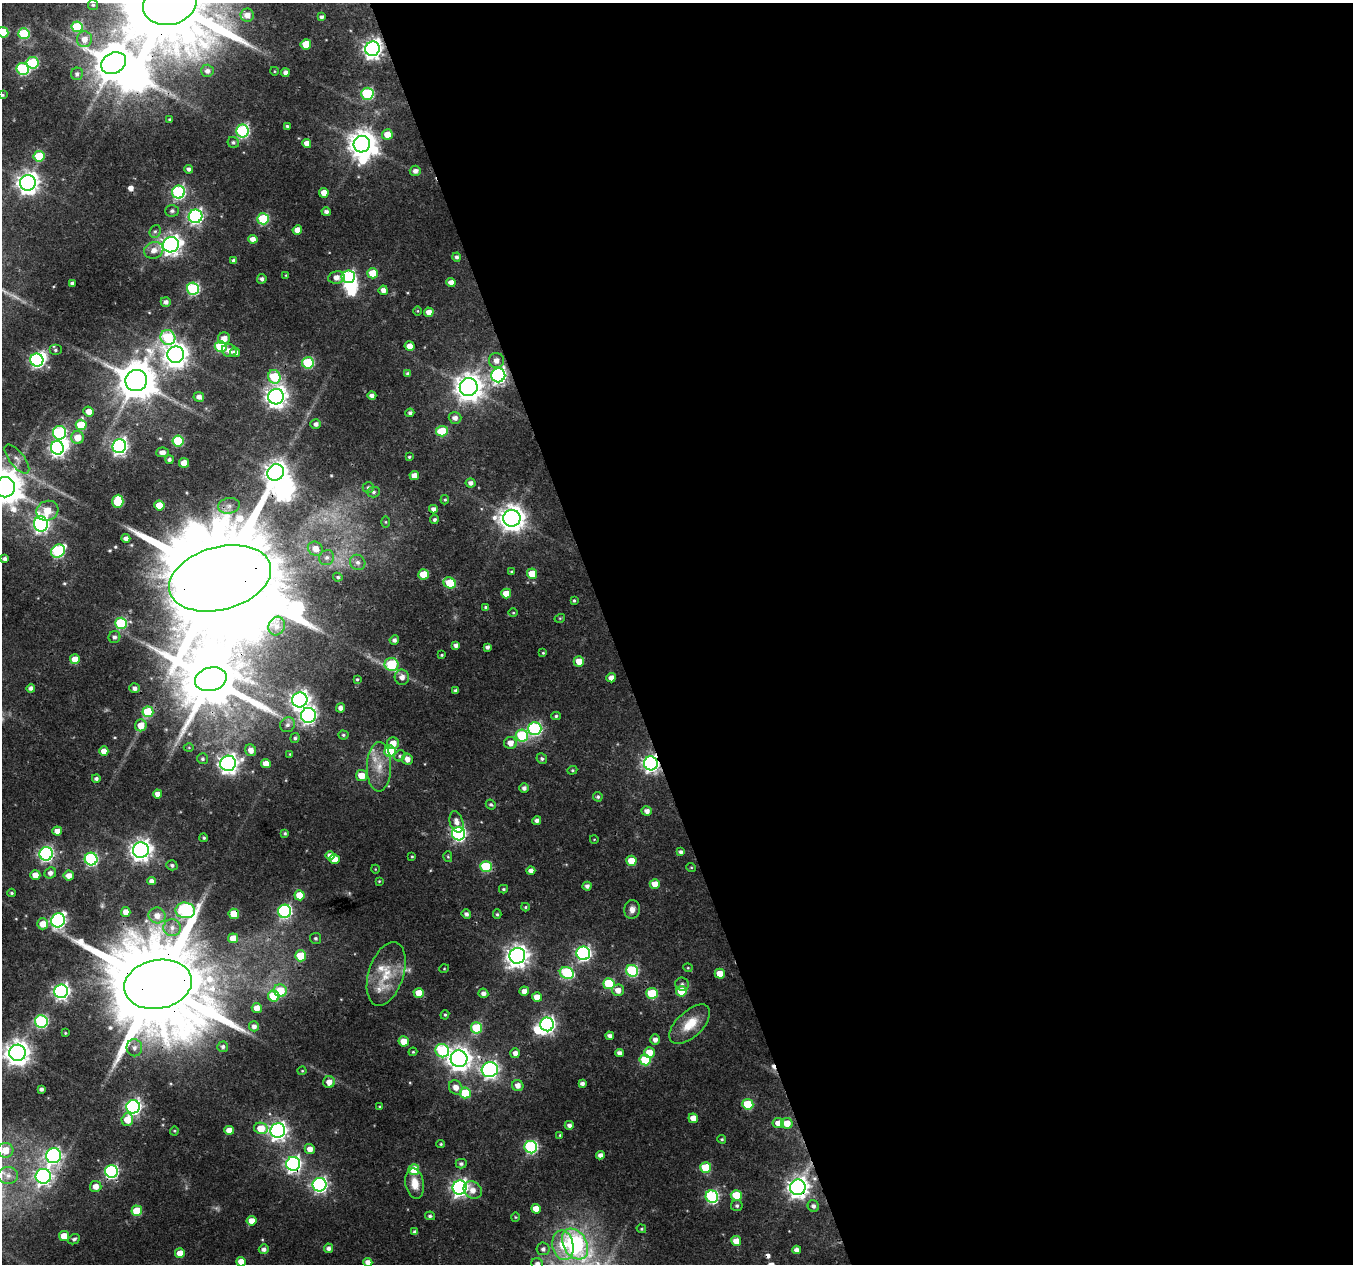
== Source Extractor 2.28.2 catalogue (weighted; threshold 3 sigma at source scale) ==
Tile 8 of 4 x 4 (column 4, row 2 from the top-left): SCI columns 4053-5403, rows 2589-3850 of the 5404 x 5232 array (HDU 1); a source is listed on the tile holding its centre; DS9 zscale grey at full resolution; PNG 1355 x 1266 px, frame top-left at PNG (2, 3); each listed source drawn as its Kron ellipse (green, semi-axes under 4 px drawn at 4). Shown black and unused: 55% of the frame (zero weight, under 3 of 4 exposures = <1% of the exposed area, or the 3 px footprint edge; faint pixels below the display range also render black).
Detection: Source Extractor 2.28.2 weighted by HDU 2 'WHT'; one run over the whole footprint, this tile lists its part. Background 0.0432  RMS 0.0028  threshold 0.0126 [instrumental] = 3 sigma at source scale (4.5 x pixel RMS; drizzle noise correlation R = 1.50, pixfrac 1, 0.0396/0.0396 arcsec/px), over >= 5 px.
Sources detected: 346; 2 too faint to see at this stretch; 10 inside a brighter object's white glare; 3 cosmic-ray / hot-pixel residue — neither listed nor drawn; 3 inside a brighter listed object's ellipse — not listed separately; the other 328 listed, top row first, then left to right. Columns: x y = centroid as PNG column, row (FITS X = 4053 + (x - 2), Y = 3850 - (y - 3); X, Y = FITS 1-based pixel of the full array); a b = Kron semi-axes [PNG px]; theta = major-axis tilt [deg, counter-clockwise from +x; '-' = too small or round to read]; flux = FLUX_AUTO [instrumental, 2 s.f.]
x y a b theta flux
170 3 27 21 18 5500
93 5 5 5 - 0.48
247 15 6 6 - 2.5
322 17 4 4 - 0.75
77 27 5 5 - 15
3 32 5 5 - 8.9
24 33 5 5 - 19
84 39 8 7 - 2.7
306 44 5 5 - 6.1
373 49 7 7 - 140
33 63 6 5 - 20
114 63 13 10 26 900
23 69 6 6 - 29
207 71 6 6 - 1.3
274 71 4 3 - 0.22
285 73 4 4 - 1.3
77 74 6 6 - 0.91
367 94 6 6 - 26
3 95 3 3 - 0.33
169 119 4 4 - 0.36
287 126 3 3 - 0.46
243 131 6 6 - 40
387 135 5 5 - 4.3
233 142 6 5 - 0.59
307 143 4 4 - 2.2
362 144 8 8 - 350
39 156 5 5 - 8.9
189 169 4 4 - 0.88
415 171 5 5 - 1.3
28 183 8 7 - 210
178 192 6 6 - 46
324 193 5 4 - 3
172 211 7 6 - 0.78
326 212 4 4 - 0.97
196 216 7 6 - 63
263 219 6 5 - 19
297 230 5 4 - 2.5
155 231 6 5 - 0.6
253 239 5 4 - 1.7
171 245 8 7 - 140
154 250 10 8 19 2.3
457 257 4 4 - 0.71
234 261 4 4 - 1.1
373 273 5 5 - 7.4
286 275 3 3 - 0.19
336 277 8 6 10 2
348 277 7 6 - 38
262 279 5 4 - 0.8
451 282 4 4 - 1.9
72 283 4 3 - 0.67
193 289 6 6 - 35
383 290 5 4 - 1.3
166 302 5 5 - 1.1
418 311 5 3 - 0.28
429 312 5 4 - 2.1
168 338 8 7 - 20
224 338 6 6 - 2.5
410 346 5 4 - 2.7
221 347 6 5 - 20
55 350 6 5 - 0.59
229 351 7 6 - 1.5
235 352 5 4 - 1.7
176 355 8 8 - 250
37 360 6 6 - 66
496 360 7 7 - 1.9
308 363 6 5 - 21
408 374 4 4 - 0.87
498 375 7 7 - 75
274 377 7 6 - 16
136 381 11 10 - 940
469 387 9 9 - 340
372 396 4 4 - 1.1
199 397 5 5 - 1.4
276 397 8 7 - 190
88 411 5 5 - 2.5
410 413 4 4 - 0.71
455 418 6 5 - 1.4
316 424 5 5 - 1.1
81 425 5 5 - 11
442 431 6 5 - 8.8
60 433 7 6 - 38
78 437 6 6 - 4.7
178 441 5 5 - 18
119 446 7 7 - 88
57 448 7 6 - 84
162 452 6 5 - 1.5
409 457 3 3 - 0.37
17 459 17 7 -51 1.9
169 460 4 4 - 0.66
184 463 5 5 - 3.6
276 472 8 8 - 220
414 475 5 4 - 1.9
471 483 5 4 - 1.2
5 487 10 10 - 750
368 488 5 5 - 0.66
374 492 6 5 - 0.64
445 500 4 4 - 0.37
118 501 7 5 86 15
159 505 5 5 - 6.2
229 506 11 8 9 1.7
433 509 4 4 - 1.3
47 511 11 9 24 5
512 518 9 8 - 310
434 519 4 4 - 0.62
386 522 5 4 - 0.31
41 524 8 7 - 86
126 538 4 4 - 1.3
315 549 8 7 - 3
58 551 7 6 - 32
327 558 8 7 - 1.2
5 559 4 4 - 0.88
358 562 8 7 - 1.3
512 572 4 3 - 0.33
423 574 5 5 - 7.3
532 574 5 5 - 5.4
338 577 5 4 - 0.5
220 578 52 31 15 13000
450 583 6 5 - 13
506 593 5 5 - 4
574 600 3 3 - 0.38
486 607 4 4 - 0.51
513 613 4 3 - 0.25
560 618 5 3 - 0.26
121 623 6 5 - 22
277 626 9 8 - 1.5
114 637 6 6 - 0.95
394 640 5 4 - 0.91
456 645 4 4 - 1.1
487 647 4 4 - 0.84
543 653 4 3 - 0.3
442 655 3 3 - 0.3
75 659 5 5 - 3.7
579 661 5 5 - 3.9
391 664 7 6 - 16
402 677 7 7 - 1.9
611 678 5 4 - 1.8
211 679 16 11 15 2400
357 679 4 3 - 0.37
31 688 4 4 - 1.1
135 688 5 5 - 1.1
456 690 3 3 - 0.64
300 700 8 7 - 130
340 708 4 4 - 1.4
148 712 5 5 - 12
308 715 7 7 - 80
556 716 5 4 - 0.48
141 725 6 6 - 4.2
288 725 8 7 - 1.1
535 729 6 6 - 44
343 735 5 4 - 0.45
522 736 6 6 - 22
295 738 5 4 - 0.58
393 743 6 6 - 2.9
510 743 6 6 - 2.6
189 747 5 3 - 0.27
251 750 6 5 - 2
104 751 4 4 - 2.5
390 751 5 5 - 17
290 754 4 3 - 0.27
400 756 6 5 - 0.55
203 759 5 5 - 0.6
407 759 5 5 - 1.9
542 759 5 5 - 0.65
228 763 8 7 - 150
651 763 7 7 - 99
266 764 5 4 - 2.8
379 767 24 12 89 5.6
572 770 5 4 - 0.37
361 776 5 5 - 4.6
96 778 4 4 - 0.71
524 788 5 4 - 1
158 794 4 4 - 1.9
598 797 5 4 - 0.52
491 805 5 4 - 0.53
647 811 5 4 - 1.6
537 821 4 4 - 1
456 822 11 6 -75 1.7
57 831 5 4 - 2.1
285 833 4 3 - 0.43
459 834 6 6 - 59
204 838 4 4 - 0.44
594 839 4 3 - 0.19
141 850 8 7 - 180
681 852 4 4 - 0.88
46 854 6 6 - 66
330 855 4 4 - 1.6
412 857 3 3 - 0.27
448 857 5 4 - 0.33
91 859 6 6 - 44
334 859 5 5 - 3.8
631 861 5 5 - 5.8
172 865 5 5 - 0.68
486 867 6 5 - 18
691 867 5 3 - 0.25
375 869 4 3 - 0.2
531 871 4 4 - 1.5
50 873 6 5 - 1.4
35 875 5 5 - 2.9
69 875 5 5 - 2.3
151 881 4 4 - 1.3
379 881 3 3 - 0.25
655 884 5 5 - 3.9
587 886 4 4 - 1
503 889 4 3 - 0.41
12 893 4 3 - 0.41
299 895 5 5 - 5.9
526 907 4 4 - 0.37
632 909 9 8 - 1.6
185 910 10 8 -5 50
285 911 6 6 - 49
126 912 5 4 - 2.7
234 914 5 5 - 7.2
466 914 5 4 - 0.92
497 914 5 4 - 0.4
157 915 8 8 - 2.6
58 920 7 6 - 69
43 924 5 5 - 3.9
172 928 8 8 - 1.8
233 938 5 5 - 3.2
316 938 5 5 - 0.55
583 953 7 6 - 67
301 956 5 5 - 8
517 956 8 8 - 200
688 968 4 4 - 0.3
444 969 5 3 - 0.24
632 971 6 5 - 29
567 973 7 6 - 26
386 974 33 17 72 8.9
720 974 5 5 - 4.1
158 984 34 24 11 7400
609 984 5 5 - 17
682 984 7 6 - 0.81
618 990 6 5 - 2.4
61 991 7 7 - 86
280 991 6 6 - 6.9
524 991 5 4 - 1.8
681 991 5 5 - 7.4
419 993 5 5 - 4.1
483 993 5 4 - 1.2
652 993 5 5 - 15
274 996 6 5 - 12
537 997 5 4 - 3.2
257 1008 5 5 - 2.9
445 1015 5 4 - 0.39
41 1021 6 6 - 38
547 1024 7 6 - 84
690 1024 25 13 44 6.9
254 1026 5 5 - 1.2
477 1028 5 5 - 14
65 1033 3 3 - 0.24
610 1036 4 4 - 0.94
655 1040 5 5 - 1.4
404 1041 5 5 - 4.3
223 1047 5 5 - 0.79
134 1048 8 8 - 1.5
442 1051 7 6 - 27
413 1052 4 4 - 0.29
649 1052 5 5 - 4.2
17 1053 8 8 - 270
515 1053 5 4 - 1.6
619 1053 4 4 - 1.3
459 1059 8 8 - 240
645 1060 5 5 - 16
490 1070 8 7 - 88
302 1071 4 4 - 0.3
329 1082 6 6 - 2.3
582 1084 4 4 - 0.91
518 1085 6 5 - 1.9
456 1087 7 6 - 2.4
41 1089 4 3 - 0.76
465 1093 5 5 - 11
748 1104 5 5 - 14
133 1107 7 6 - 75
380 1107 4 3 - 0.32
693 1118 5 5 - 3
127 1120 6 5 - 4.1
778 1123 5 5 - 2.8
787 1123 6 5 - 3.9
569 1125 4 4 - 0.97
261 1128 7 5 -12 5.8
229 1130 5 4 - 2.3
174 1131 4 4 - 0.3
278 1131 7 7 - 120
560 1135 4 4 - 0.29
722 1139 4 3 - 0.36
441 1144 4 4 - 0.33
531 1147 6 6 - 43
310 1149 5 5 - 2.2
5 1150 8 7 - 5
600 1155 4 4 - 1.3
53 1156 7 7 - 79
293 1164 7 7 - 88
461 1164 5 5 - 0.66
706 1168 5 5 - 11
414 1170 5 5 - 8.8
111 1171 6 6 - 51
8 1175 10 8 0 1.8
43 1176 7 7 - 84
415 1183 15 9 -79 3.8
320 1185 7 7 - 76
96 1186 5 5 - 2.3
798 1187 8 8 - 170
460 1188 7 7 - 110
473 1190 9 8 - 2.3
736 1195 5 5 - 9.8
712 1197 6 6 - 41
737 1206 6 5 - 0.64
813 1206 6 5 - 0.96
536 1209 5 5 - 3.4
137 1211 5 5 - 8.5
430 1216 5 4 - 0.62
515 1217 5 3 - 0.27
252 1221 5 4 - 2.8
641 1229 5 4 - 0.37
415 1232 4 4 - 0.74
64 1236 5 5 - 5.1
74 1239 6 5 - 0.63
736 1241 5 5 - 3.1
575 1244 17 11 -58 48
563 1245 15 10 -79 7.2
329 1248 5 4 - 1.1
264 1249 5 4 - 1.1
543 1249 6 6 - 1
796 1250 4 4 - 1.3
180 1253 5 5 - 3.6
241 1262 5 4 - 2.9
368 1262 4 4 - 1.8
537 1264 6 5 - 1.2
Overlapping masked pixels (flux is a lower limit): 14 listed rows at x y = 170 3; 373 49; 114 63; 220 578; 211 679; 651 763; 234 914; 158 984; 490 1070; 778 1123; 531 1147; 293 1164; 111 1171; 798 1187
Isophote crosses this tile's border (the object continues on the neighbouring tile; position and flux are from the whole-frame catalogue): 8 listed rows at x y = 170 3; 3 32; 3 95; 5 487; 5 1150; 241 1262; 368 1262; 537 1264